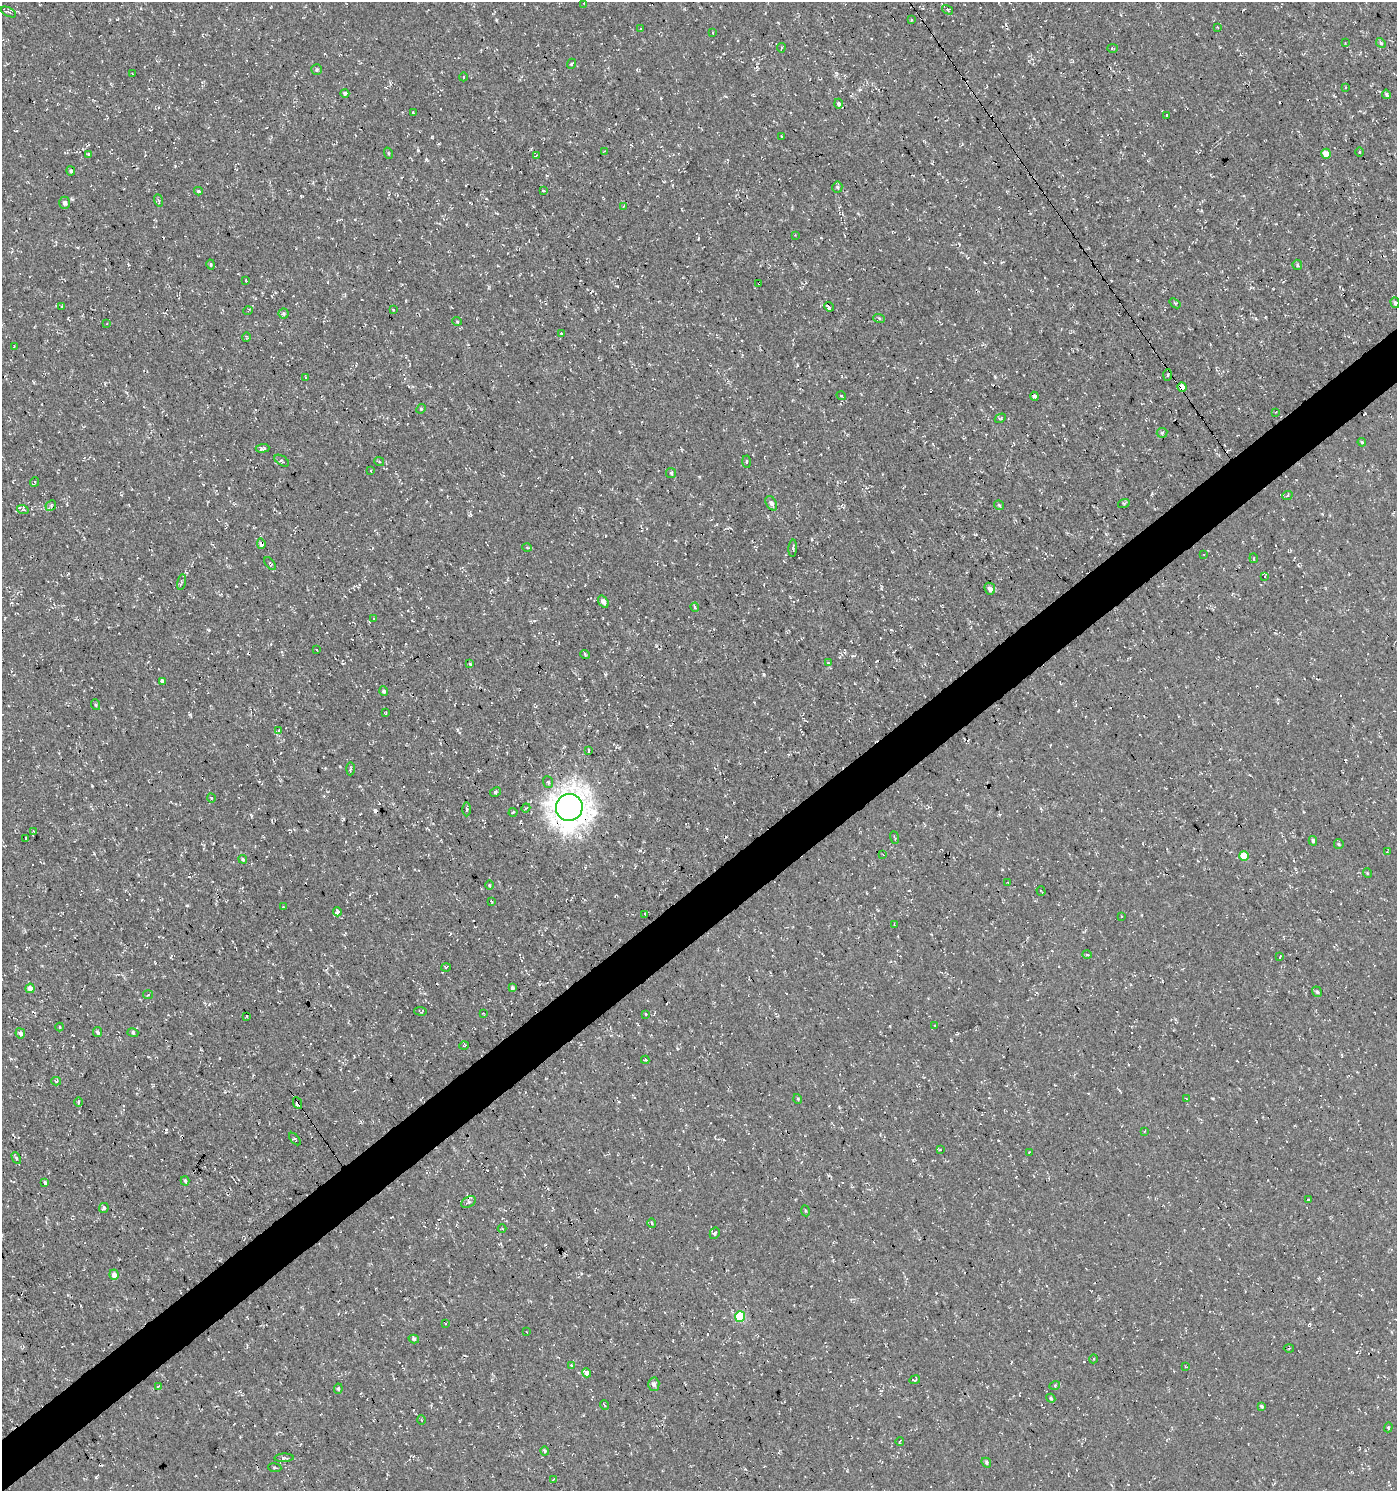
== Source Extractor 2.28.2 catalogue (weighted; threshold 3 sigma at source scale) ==
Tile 7 of 4 x 4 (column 3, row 2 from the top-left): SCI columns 2981-4375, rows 2981-4469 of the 5896 x 5960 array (HDU 1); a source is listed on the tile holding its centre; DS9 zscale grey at full resolution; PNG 1399 x 1493 px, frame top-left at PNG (2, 2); each listed source drawn as its Kron ellipse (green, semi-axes under 4 px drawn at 4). Shown black and unused: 4% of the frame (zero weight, under 3 of 4 exposures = <1% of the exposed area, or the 3 px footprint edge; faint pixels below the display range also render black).
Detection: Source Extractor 2.28.2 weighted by HDU 2 'WHT'; one run over the whole footprint, this tile lists its part. Background 4.60e-05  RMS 0.005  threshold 0.0224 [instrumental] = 3 sigma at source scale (4.5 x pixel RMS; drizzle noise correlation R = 1.50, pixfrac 1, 0.0396/0.0396 arcsec/px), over >= 5 px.
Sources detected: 209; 21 cosmic-ray / hot-pixel residue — neither listed nor drawn; the other 188 listed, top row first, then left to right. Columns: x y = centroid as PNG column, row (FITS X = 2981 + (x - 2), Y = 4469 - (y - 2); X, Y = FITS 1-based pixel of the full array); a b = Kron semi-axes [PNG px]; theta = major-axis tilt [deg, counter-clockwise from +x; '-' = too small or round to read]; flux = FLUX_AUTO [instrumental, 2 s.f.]
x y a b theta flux
584 4 3 2 - 0.33
948 10 6 3 -31 0.76
9 12 8 3 -27 0.83
911 19 3 3 - 0.8
1218 27 3 2 - 0.36
640 29 3 2 - 0.53
713 33 3 2 - 0.38
1345 43 3 2 - 0.35
1381 43 5 4 - 0.75
781 48 4 3 - 0.81
1112 48 5 3 - 0.47
571 64 5 3 - 0.5
317 69 5 5 - 0.87
132 74 3 2 - 0.34
463 77 4 3 - 0.43
1345 87 3 2 - 0.35
345 93 4 4 - 1.4
1386 94 4 3 - 1
838 104 5 4 - 1.2
413 112 4 2 - 0.39
1167 115 3 2 - 0.4
782 137 3 2 - 0.39
604 151 3 2 - 0.47
1359 152 5 3 - 0.44
388 153 6 3 -72 0.5
88 154 3 3 - 0.41
1326 154 5 5 - 4.4
536 156 3 2 - 0.34
71 171 4 4 - 0.9
837 187 5 5 - 0.79
543 190 4 2 - 0.47
198 191 4 3 - 0.68
158 200 6 4 -69 0.72
64 203 6 5 - 1.7
623 206 3 3 - 0.45
795 235 3 3 - 0.28
211 264 5 4 - 0.64
1297 265 5 4 - 0.65
246 280 2 2 - 0.37
759 283 3 2 - 1.2
1175 303 6 3 -37 0.57
1395 303 5 4 - 1
61 306 3 3 - 0.52
829 307 5 3 - 16
393 309 4 2 - 0.4
248 311 5 3 - 0.39
284 313 5 5 - 0.86
879 318 6 4 -20 0.7
457 321 5 3 - 0.41
107 323 4 2 - 0.32
561 333 3 3 - 0.49
246 337 5 3 - 0.53
14 346 3 2 - 0.46
1167 375 6 4 87 0.83
305 377 4 2 - 0.45
1182 387 4 4 - 4.4
841 396 5 3 - 0.55
1034 396 4 4 - 1.2
421 409 5 4 - 0.6
1276 412 3 2 - 0.27
1000 418 6 4 31 0.61
1162 433 5 5 - 0.77
1362 442 4 3 - 0.6
263 448 7 4 5 1.4
282 461 8 4 -33 0.89
379 461 5 3 - 0.45
747 462 6 3 -88 0.76
371 471 4 2 - 0.37
671 473 5 5 - 0.74
34 482 5 3 - 0.53
1287 496 5 3 - 0.5
771 503 8 5 -59 2
1124 503 6 4 18 0.6
51 505 6 4 46 0.88
999 505 5 5 - 0.74
23 510 6 3 -18 0.62
261 544 5 4 - 1.8
527 547 4 3 - 0.46
793 548 8 3 86 0.66
1204 554 2 2 - 0.4
1254 558 5 2 - 0.54
270 564 7 4 -52 0.68
1265 576 3 2 - 0.54
181 582 8 3 77 0.74
990 589 6 5 - 2.1
603 602 7 4 -55 1.8
695 607 5 3 - 0.7
374 618 3 2 - 0.28
317 650 3 2 - 0.3
585 655 5 3 - 0.55
828 663 4 3 - 0.46
470 664 3 3 - 0.49
162 681 4 3 - 3.6
384 691 5 4 - 1.1
96 705 5 3 - 0.53
386 713 3 2 - 0.41
279 731 4 3 - 4.9
589 750 4 2 - 0.51
351 769 6 3 85 0.73
548 782 6 4 -70 0.92
496 792 6 3 29 0.88
211 798 4 3 - 0.45
569 807 13 13 - 630
526 808 4 3 - 0.6
466 809 7 3 90 0.63
513 812 4 4 - 0.66
33 831 4 3 - 0.43
894 837 6 2 -70 0.53
26 839 3 2 - 0.82
1313 841 5 4 - 0.93
1339 844 5 4 - 0.56
1387 852 3 2 - 0.32
883 855 3 2 - 0.27
1244 856 5 5 - 8.1
243 859 4 3 - 0.87
1367 873 5 3 - 0.41
1008 883 3 2 - 0.33
489 885 4 3 - 0.5
1041 891 5 2 - 0.43
491 901 4 2 - 0.39
283 907 2 2 - 0.29
337 912 4 4 - 3.7
645 914 2 2 - 0.39
1122 916 3 2 - 0.59
894 925 3 3 - 0.31
1087 955 5 3 - 0.71
1280 957 3 2 - 0.51
446 967 5 3 - 0.63
30 988 5 4 - 3.4
512 988 4 4 - 1.2
1317 992 5 4 - 0.86
148 995 5 3 - 0.7
421 1011 6 4 -4 0.64
483 1013 3 2 - 0.3
646 1014 3 3 - 1
247 1016 3 2 - 0.34
935 1026 3 2 - 0.35
60 1027 4 4 - 0.49
97 1032 5 4 - 1
20 1033 5 4 - 2.3
133 1033 5 4 - 0.78
464 1045 5 3 - 0.41
645 1060 4 4 - 0.59
56 1081 5 4 - 0.65
798 1099 5 3 - 0.47
1186 1099 3 3 - 0.46
78 1102 5 3 - 0.56
297 1103 6 3 -64 11
1145 1131 3 2 - 0.39
295 1139 7 3 -48 0.5
940 1150 4 4 - 0.53
1029 1152 2 2 - 0.27
16 1158 6 4 -62 0.79
185 1181 5 3 - 0.74
45 1183 4 3 - 0.99
1308 1200 2 2 - 0.39
469 1202 8 5 27 1.2
104 1208 5 4 - 0.92
805 1211 5 3 - 0.54
652 1223 5 3 - 0.42
502 1228 4 3 - 0.45
715 1233 6 5 - 0.71
114 1275 5 4 - 3.2
740 1316 5 5 - 27
445 1323 3 3 - 3.9
527 1332 3 2 - 0.27
414 1339 5 4 - 0.93
1289 1348 5 3 - 0.61
1093 1359 4 3 - 0.44
571 1365 3 3 - 1.4
1186 1367 3 3 - 0.48
587 1373 5 3 - 29
915 1380 5 3 - 0.77
654 1384 6 5 - 1.7
1055 1385 5 3 - 0.5
158 1386 4 2 - 0.34
338 1389 5 4 - 0.76
1051 1398 4 4 - 0.71
604 1405 5 3 - 0.43
1261 1406 4 3 - 0.79
421 1420 4 3 - 0.47
1388 1427 5 4 - 0.59
900 1442 4 2 - 0.49
545 1451 4 3 - 0.8
284 1458 9 4 3 1
986 1463 5 4 - 0.9
275 1468 6 3 -6 0.64
553 1479 4 3 - 0.37
Overlapping masked pixels (flux is a lower limit): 7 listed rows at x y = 759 283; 829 307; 1182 387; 261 544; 569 807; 297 1103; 469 1202
Unlisted compact peaks at least as high as the median listed source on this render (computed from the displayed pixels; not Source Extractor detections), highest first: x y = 426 160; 764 674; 96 1477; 209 630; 995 377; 187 905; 94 853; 699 477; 175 166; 190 714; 640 850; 92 786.